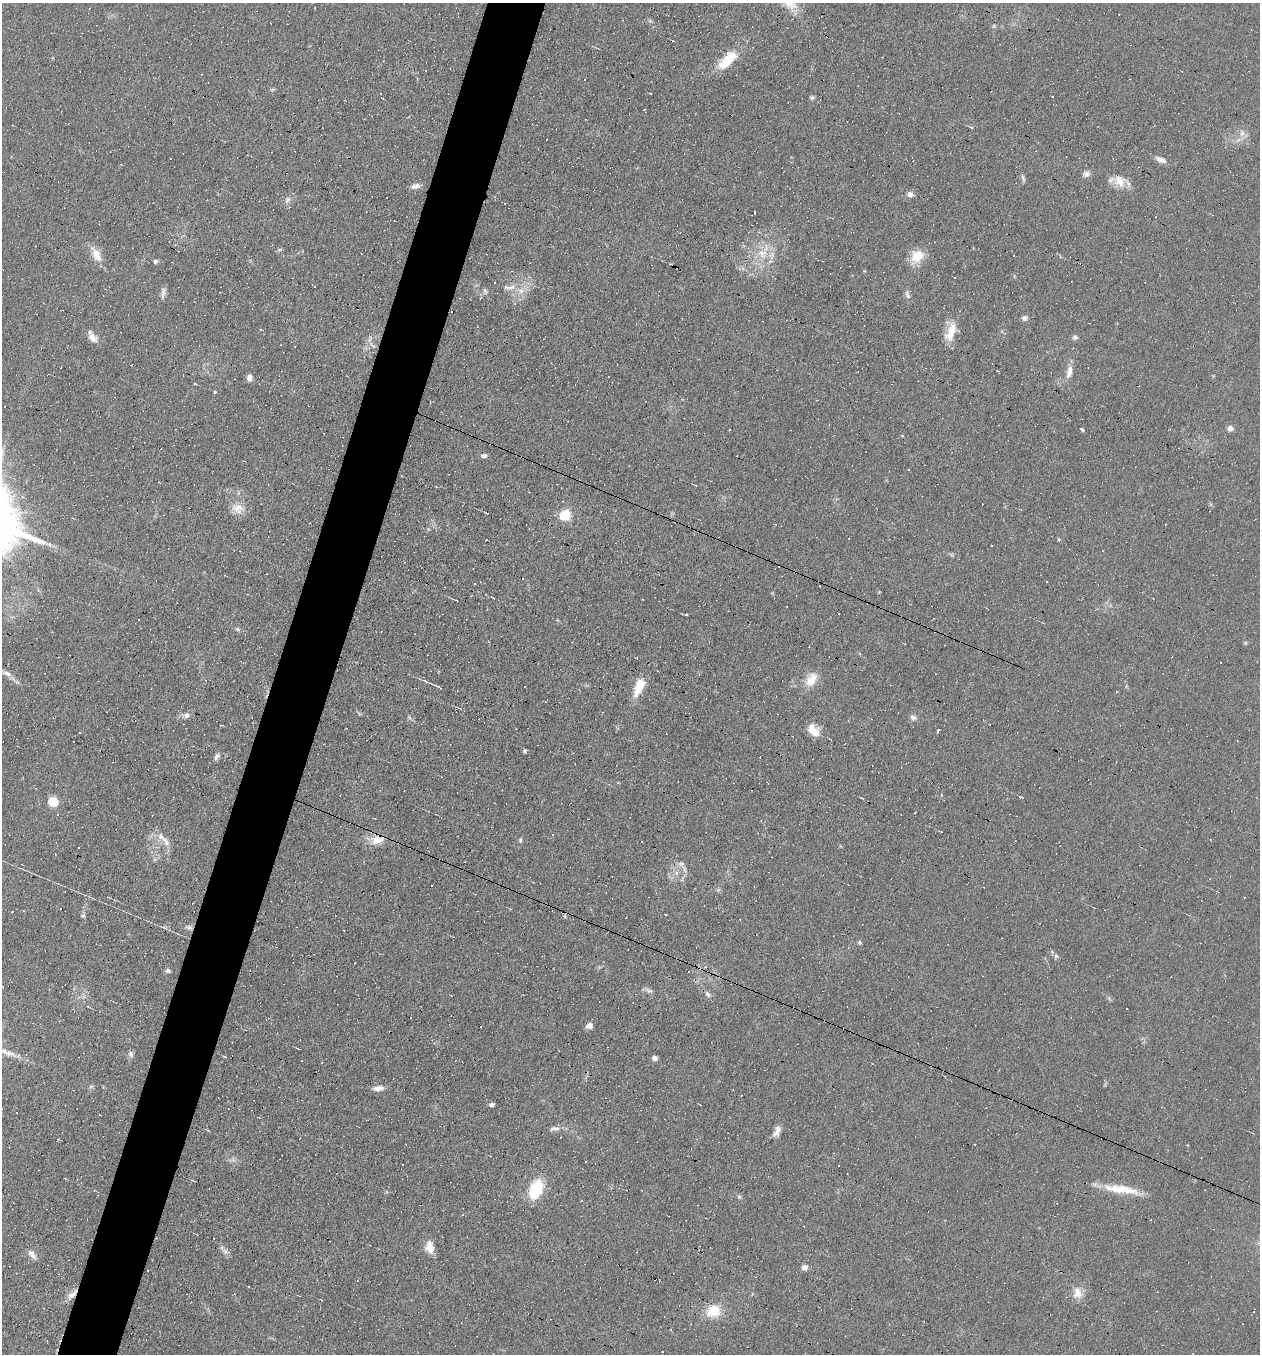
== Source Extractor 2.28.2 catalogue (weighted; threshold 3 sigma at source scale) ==
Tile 7 of 4 x 4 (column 3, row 2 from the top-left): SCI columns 2644-3901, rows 2703-4054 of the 5417 x 5405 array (HDU 1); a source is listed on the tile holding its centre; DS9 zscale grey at full resolution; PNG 1262 x 1356 px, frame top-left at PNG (2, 3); no overlay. Shown black and unused: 5% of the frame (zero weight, under 4 of 8 exposures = <1% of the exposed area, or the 3 px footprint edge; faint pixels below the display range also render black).
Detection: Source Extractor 2.28.2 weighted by HDU 2 'WHT'; one run over the whole footprint, this tile lists its part. Background 0.0908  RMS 0.0069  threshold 0.0281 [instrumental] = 3 sigma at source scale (4.09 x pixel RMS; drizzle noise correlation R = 1.36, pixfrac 0.8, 0.05/0.05 arcsec/px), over >= 5 px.
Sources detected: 206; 97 cosmic-ray / hot-pixel residue — not listed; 4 inside a brighter listed object's ellipse — not listed separately; the other 105 listed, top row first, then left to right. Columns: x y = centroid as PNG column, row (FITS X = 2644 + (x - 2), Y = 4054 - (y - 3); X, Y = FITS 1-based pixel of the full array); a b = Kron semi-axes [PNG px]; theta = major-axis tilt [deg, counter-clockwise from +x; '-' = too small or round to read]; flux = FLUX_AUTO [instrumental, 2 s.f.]
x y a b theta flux
650 21 7 4 -19 1
994 26 5 5 - 0.91
727 61 26 10 42 19
272 89 8 4 9 0.88
651 94 3 3 - 2.7
812 97 6 5 - 1.2
971 128 5 3 - 0.7
1242 133 11 7 82 3.8
1160 160 15 6 -20 4
1086 174 10 7 -4 2.5
1023 178 11 5 -77 1.6
1119 181 17 12 -28 10
415 186 13 6 22 3.3
910 194 8 6 -2 2.9
287 200 10 7 62 3
755 213 3 2 - 0.72
279 250 6 4 2 1
96 254 21 10 -61 8.5
762 254 20 16 32 16
917 256 19 14 44 12
1013 256 3 2 - 0.61
155 261 6 5 - 1.2
494 282 3 3 - 22
509 287 19 7 7 5.5
164 289 8 4 -8 1.4
485 291 9 5 -74 1.4
907 295 13 6 -70 2.3
1025 318 7 6 - 2.3
951 332 26 11 72 12
1075 337 6 6 - 1.9
92 338 14 9 -40 4.8
372 345 16 4 -45 2.7
1069 372 17 7 77 5.8
249 378 7 5 89 3.7
215 392 4 4 - 0.79
1230 428 4 4 - 6.2
1082 429 4 3 - 1.6
484 456 7 5 4 2.2
237 508 17 14 -30 7.7
565 515 12 10 32 16
428 529 6 3 -72 0.68
1059 539 5 4 - 0.8
486 540 3 2 - 0.4
522 579 3 3 - 1.2
457 601 4 2 - 0.56
687 615 3 3 - 1.7
138 619 2 2 - 0.55
238 629 7 5 -20 1.3
1245 643 5 5 - 0.86
6 673 19 7 -28 4
811 679 22 14 60 9.7
206 680 4 3 - 0.78
437 686 12 3 -24 2.6
639 686 18 9 64 15
187 715 3 3 - 13
913 717 9 7 -46 2.4
812 730 14 10 -86 7.7
938 731 4 3 - 1.4
525 751 4 3 - 0.98
217 757 9 6 64 2.2
1020 797 4 3 - 0.91
53 801 5 5 - 44
377 840 22 12 10 9.5
520 840 7 5 81 1.2
166 842 20 8 -57 5.9
465 861 2 2 - 0.71
682 864 8 6 -9 2.7
676 873 7 6 - 2.2
1209 879 3 3 - 1.4
60 909 2 2 - 0.63
12 912 2 2 - 0.52
83 915 7 3 -8 0.83
665 915 3 3 - 0.78
189 927 10 6 -5 2.2
860 942 5 5 - 0.99
168 971 7 5 -6 1.7
688 972 2 2 - 0.42
709 978 6 4 -72 0.9
649 990 12 6 -24 2.1
708 994 10 6 -46 2.3
83 996 7 4 -71 1.4
589 1025 6 5 - 3.7
480 1027 3 3 - 4
298 1048 6 2 -22 0.59
130 1054 8 6 -59 2.1
655 1058 4 4 - 4.3
91 1086 7 4 19 0.99
378 1088 14 6 7 4.4
492 1104 4 4 - 2.6
555 1129 15 7 5 3.2
777 1131 14 7 72 4.2
58 1139 3 3 - 0.57
586 1161 3 2 - 0.74
536 1189 16 11 69 31
1121 1189 45 10 -8 18
739 1197 6 5 - 1.1
463 1214 3 3 - 3.6
430 1247 15 10 -79 7.6
225 1251 10 7 -35 2.6
32 1255 14 7 -52 3.6
805 1267 7 7 - 2.9
1077 1293 17 12 -83 7.3
72 1295 17 7 38 5.1
713 1311 18 14 -7 15
662 1352 3 2 - 1.1
Overlapping masked pixels (flux is a lower limit): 2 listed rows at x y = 377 840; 72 1295
Unlisted compact peaks at least as high as the median listed source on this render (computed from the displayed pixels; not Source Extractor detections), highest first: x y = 1056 956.